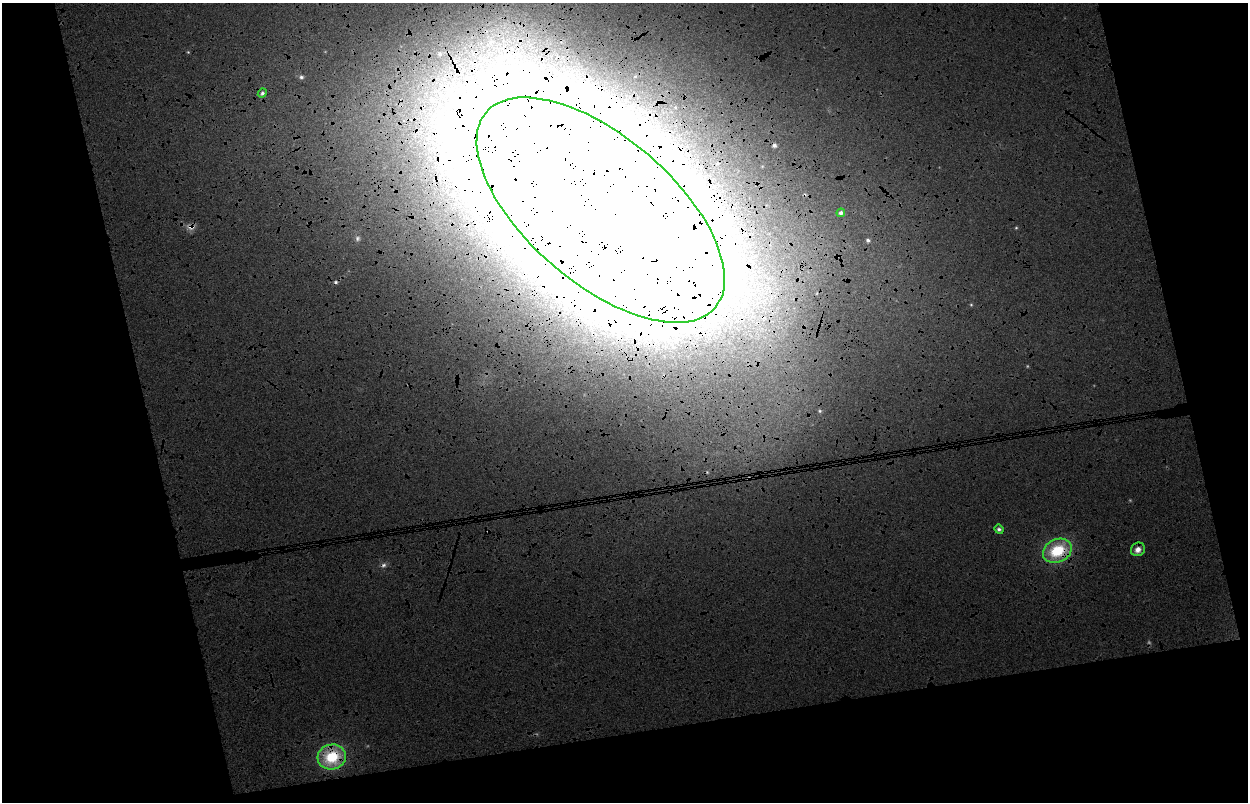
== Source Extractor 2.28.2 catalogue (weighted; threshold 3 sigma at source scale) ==
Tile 3 of 2 x 2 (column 1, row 2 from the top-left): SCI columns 38-1283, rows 22-821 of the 2567 x 1638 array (HDU 1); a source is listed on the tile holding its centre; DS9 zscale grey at full resolution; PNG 1250 x 804 px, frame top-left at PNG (2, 3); each listed source drawn as its Kron ellipse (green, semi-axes under 4 px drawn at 4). Shown black and unused: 27% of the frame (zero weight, under 4 of 8 exposures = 4% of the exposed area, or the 3 px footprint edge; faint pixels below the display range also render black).
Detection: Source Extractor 2.28.2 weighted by HDU 2 'WHT'; one run over the whole footprint, this tile lists its part. Background 0.0247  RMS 0.057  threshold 0.232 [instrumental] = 3 sigma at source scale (4.09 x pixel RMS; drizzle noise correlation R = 1.36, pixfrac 0.8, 0.0396/0.0396 arcsec/px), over >= 5 px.
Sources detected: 8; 1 cosmic-ray / hot-pixel residue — neither listed nor drawn; the other 7 listed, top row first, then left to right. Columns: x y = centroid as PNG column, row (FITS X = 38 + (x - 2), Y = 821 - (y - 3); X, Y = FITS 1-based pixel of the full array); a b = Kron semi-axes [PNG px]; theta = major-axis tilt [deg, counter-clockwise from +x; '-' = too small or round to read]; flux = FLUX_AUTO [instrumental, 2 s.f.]
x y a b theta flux
262 93 5 4 - 1.8
601 210 150 73 -40 16000
841 213 4 4 - 2.5
999 529 5 4 - 1.8
1138 549 7 6 - 4.6
1057 551 15 11 26 27
332 757 14 12 13 28
Overlapping masked pixels (flux is a lower limit): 2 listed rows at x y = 601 210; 332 757